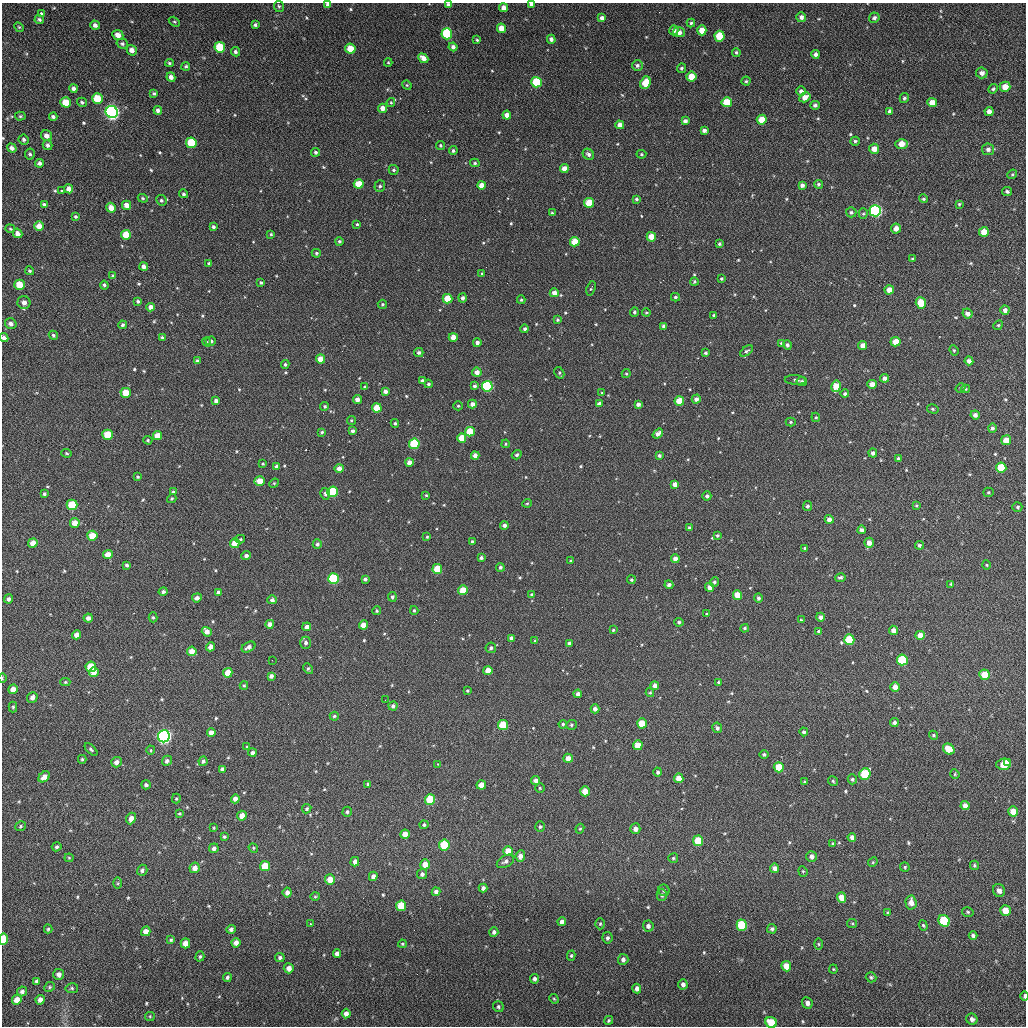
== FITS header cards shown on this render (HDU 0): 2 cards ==
NAXIS1  =                 1024 / length of data axis 1
NAXIS2  =                 1024 / length of data axis 2

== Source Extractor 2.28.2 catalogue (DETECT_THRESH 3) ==
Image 1024 x 1024 px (HDU 0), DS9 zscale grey, 1 PNG px = 1 image px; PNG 1028 x 1028 px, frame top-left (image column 1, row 1024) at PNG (2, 3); each listed source drawn as its Kron ellipse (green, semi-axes under 4 px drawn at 4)
Background 73.8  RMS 11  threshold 32.7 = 3 sigma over >= 5 px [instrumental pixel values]
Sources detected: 606; of the 606, the 500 brightest by FLUX_AUTO listed and drawn (106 fainter detections omitted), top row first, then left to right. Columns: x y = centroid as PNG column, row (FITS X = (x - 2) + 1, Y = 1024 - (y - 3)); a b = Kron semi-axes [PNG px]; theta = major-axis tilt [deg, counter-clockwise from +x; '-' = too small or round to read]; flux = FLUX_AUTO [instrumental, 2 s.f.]
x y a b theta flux
531 4 4 3 - 2300
328 5 4 4 - 2800
448 5 4 3 - 1800
279 6 6 5 - 1100
503 8 4 4 - 4600
41 14 4 3 - 8100
801 17 5 5 - 2700
602 18 4 4 - 2900
874 18 5 5 - 1900
39 20 5 4 - 1400
174 22 6 4 -32 1000
691 23 4 4 - 1200
95 25 5 4 - 2600
255 25 4 3 - 1500
19 27 5 4 - 880
501 28 5 4 - 6400
674 30 5 4 - 2600
702 30 5 4 - 9100
679 32 6 5 - 4000
447 34 5 5 - 55000
118 35 5 5 - 5500
719 36 5 5 - 22000
551 39 4 4 - 2800
477 40 3 3 - 950
122 44 6 5 - 1500
220 47 5 5 - 31000
453 47 4 4 - 2900
350 49 5 5 - 11000
132 50 5 5 - 5000
235 52 5 4 - 1600
736 52 4 3 - 1300
815 54 4 4 - 2300
423 58 5 4 - 5300
169 63 4 3 - 1100
388 63 4 4 - 830
637 65 5 5 - 2100
186 66 4 4 - 1200
681 68 5 4 - 1300
982 73 6 5 - 3100
171 77 5 4 - 3900
691 77 5 5 - 13000
746 81 4 4 - 1100
536 82 5 5 - 34000
645 83 6 5 - 13000
407 85 5 4 - 840
1005 87 5 5 - 7600
73 88 4 4 - 2400
993 89 5 4 - 1200
801 91 5 5 - 2600
154 93 4 4 - 1200
805 97 6 4 32 6600
97 98 5 5 - 20000
904 98 5 4 - 1200
66 102 5 5 - 15000
82 102 5 4 - 1300
727 102 5 5 - 20000
391 103 4 4 - 900
932 103 5 4 - 6700
815 105 4 4 - 2000
383 108 4 4 - 5000
158 110 4 4 - 2600
890 111 4 4 - 2500
112 112 6 6 - 280000
989 112 4 4 - 4100
507 115 4 4 - 5400
20 116 5 4 - 970
53 117 4 3 - 1700
762 120 5 5 - 12000
685 121 4 4 - 2500
620 125 4 4 - 5100
704 130 4 4 - 2500
46 136 6 5 - 4300
24 140 5 5 - 1600
855 141 4 4 - 1300
191 143 5 5 - 30000
902 144 6 5 - 8900
47 145 5 4 - 1800
440 145 4 4 - 1100
12 148 5 4 - 2800
874 149 5 5 - 7200
988 149 6 6 - 2400
453 151 4 4 - 1500
316 152 4 4 - 1700
30 154 5 5 - 1200
588 154 6 5 - 2500
641 154 5 4 - 950
40 163 4 4 - 2300
475 163 5 4 - 1200
564 169 4 4 - 6000
394 170 5 5 - 1300
1012 174 5 4 - 900
359 184 5 4 - 14000
818 184 4 4 - 1400
482 185 4 4 - 7400
802 185 4 4 - 2900
380 186 6 5 - 1700
69 189 5 4 - 4600
61 190 3 3 - 1800
1007 191 5 4 - 1500
183 194 4 4 - 1300
143 198 5 4 - 970
636 199 4 3 - 1100
923 199 4 4 - 1100
161 200 5 5 - 1400
589 203 5 5 - 19000
44 204 4 3 - 1300
959 204 4 4 - 930
127 205 4 4 - 5300
111 208 5 4 - 7800
875 211 6 5 - 150000
851 212 5 5 - 1700
552 213 3 3 - 920
863 214 5 4 - 1000
76 217 3 3 - 1000
357 224 3 3 - 970
39 226 5 5 - 5300
213 227 3 3 - 1600
896 228 5 5 - 4900
10 229 5 3 - 830
984 232 5 5 - 9400
18 233 5 4 - 3900
271 234 4 4 - 910
126 235 5 5 - 16000
651 237 5 4 - 11000
339 241 4 4 - 1500
575 242 5 4 - 16000
719 244 3 3 - 1400
316 253 5 4 - 1200
913 259 4 3 - 1100
209 263 4 3 - 1200
144 266 4 4 - 3000
30 271 4 3 - 1200
482 274 3 3 - 820
113 276 4 3 - 1400
721 279 4 3 - 1200
694 281 4 4 - 1200
261 283 3 3 - 1300
20 285 5 5 - 17000
104 285 4 3 - 1500
591 288 7 3 70 980
889 290 4 4 - 6900
554 293 4 4 - 4800
675 297 4 3 - 1300
462 298 4 4 - 2400
448 299 5 4 - 15000
521 300 4 3 - 970
138 301 4 3 - 1500
24 303 6 6 - 4600
921 303 6 5 - 16000
382 304 5 4 - 1200
151 307 4 4 - 4500
1005 310 4 4 - 2900
634 312 5 4 - 1400
646 313 4 3 - 1000
967 314 5 4 - 3700
713 315 3 3 - 990
557 320 4 3 - 1200
11 324 6 5 - 3100
122 325 4 4 - 1400
998 325 5 4 - 930
664 326 4 4 - 3200
525 329 4 3 - 1900
53 335 5 4 - 1400
162 337 4 4 - 1300
453 337 4 4 - 6100
4 338 4 4 - 2900
211 341 5 4 - 2000
206 342 4 3 - 980
895 342 5 4 - 10000
477 343 4 4 - 2700
781 343 4 4 - 950
787 345 5 4 - 2000
863 346 4 4 - 4800
954 350 5 4 - 990
746 351 7 4 37 1700
419 352 4 4 - 1900
706 353 4 3 - 1300
320 359 4 4 - 9000
197 361 4 4 - 2100
969 361 4 4 - 3000
285 364 4 4 - 1300
477 372 5 4 - 4500
559 373 6 4 -61 1300
626 374 5 4 - 870
885 378 4 4 - 3600
422 380 4 3 - 1400
795 380 10 5 -4 1900
802 382 5 4 - 2000
428 384 4 4 - 1400
872 384 4 4 - 5400
474 386 4 4 - 1800
487 386 5 5 - 82000
836 386 6 5 - 13000
365 387 4 3 - 1600
960 388 5 4 - 860
966 389 4 4 - 800
385 391 4 4 - 3000
126 393 5 5 - 13000
602 393 3 3 - 910
845 394 4 4 - 1800
696 399 4 4 - 3100
357 400 4 4 - 4700
216 401 4 4 - 2800
679 401 5 4 - 14000
472 404 4 4 - 3600
599 404 4 3 - 2600
638 404 4 4 - 2900
325 406 4 4 - 1100
458 406 4 4 - 980
377 408 5 4 - 16000
933 409 6 4 -16 1200
975 415 4 4 - 3200
816 417 5 4 - 830
351 420 4 4 - 1000
791 422 5 4 - 1000
395 423 4 4 - 1100
992 428 4 4 - 1700
353 431 3 3 - 1700
322 432 4 3 - 1300
470 432 5 4 - 17000
658 434 6 4 38 3700
107 435 5 5 - 16000
157 436 4 4 - 8600
462 438 4 4 - 11000
148 440 5 4 - 870
1006 440 5 5 - 8100
414 444 5 5 - 46000
506 444 4 3 - 800
67 453 5 4 - 840
873 453 4 4 - 2300
475 455 4 4 - 3800
517 455 5 4 - 1200
659 455 3 3 - 1500
898 459 4 4 - 1700
409 462 4 4 - 4800
263 464 3 3 - 840
277 466 4 4 - 2100
339 468 4 4 - 5000
1001 468 5 5 - 23000
138 477 4 4 - 930
260 481 5 4 - 9700
274 483 5 4 - 840
675 484 4 4 - 4600
173 492 4 3 - 1400
332 492 5 5 - 42000
988 492 5 4 - 950
44 494 4 3 - 1400
325 494 6 4 -73 1500
426 495 4 4 - 880
707 496 4 4 - 2000
172 498 5 4 - 910
527 503 4 4 - 900
72 505 5 5 - 24000
916 505 4 3 - 800
807 506 5 4 - 1600
1017 507 5 4 - 1100
829 519 4 4 - 4400
75 523 5 5 - 7000
504 525 4 4 - 2400
690 528 4 3 - 2100
862 530 4 4 - 3100
717 535 4 3 - 1200
92 536 5 5 - 14000
427 537 3 3 - 890
240 539 5 4 - 870
472 541 3 3 - 940
33 543 5 4 - 6600
235 543 5 4 - 12000
869 543 5 5 - 5100
317 544 4 4 - 1900
919 545 4 4 - 1500
805 548 3 3 - 920
108 555 5 4 - 7100
246 556 5 4 - 2400
481 558 4 3 - 2000
675 559 4 4 - 4300
571 561 4 3 - 930
127 565 4 3 - 1600
986 565 4 4 - 820
500 567 4 4 - 1600
437 569 5 5 - 19000
840 578 5 4 - 1400
333 579 5 5 - 60000
365 579 4 4 - 1900
631 580 4 4 - 1300
714 582 5 4 - 1500
951 584 4 3 - 840
669 585 4 4 - 2500
710 587 4 4 - 4500
463 590 5 4 - 13000
163 591 5 4 - 1900
218 592 4 3 - 1800
532 595 4 4 - 1400
737 595 5 4 - 12000
392 597 5 4 - 1800
197 598 5 4 - 3000
758 598 5 4 - 1800
9 599 4 4 - 2300
272 600 5 4 - 2000
414 610 4 3 - 970
377 611 4 4 - 980
707 614 4 4 - 960
153 617 5 4 - 1100
820 617 4 4 - 2800
88 618 4 4 - 3000
801 620 4 2 - 810
679 622 5 4 - 1400
270 624 4 4 - 4300
363 625 4 4 - 7100
307 627 4 4 - 3900
745 628 4 4 - 1200
613 630 3 3 - 850
894 630 5 4 - 5000
819 631 4 4 - 2200
207 632 5 4 - 4300
76 635 4 4 - 5500
920 635 4 4 - 7300
511 638 4 4 - 1800
849 640 5 5 - 31000
535 641 3 3 - 1100
306 643 6 5 - 2200
569 643 4 4 - 2500
210 647 5 4 - 4400
248 647 7 4 29 3000
491 648 5 5 - 1700
192 651 5 4 - 7000
272 660 2 2 - 1800
902 660 5 5 - 38000
91 667 5 5 - 18000
308 669 6 4 -49 1500
488 670 4 4 - 7800
94 672 5 4 - 7100
228 673 5 4 - 10000
985 675 5 5 - 17000
271 676 4 4 - 2400
2 678 4 3 - 840
65 682 5 4 - 970
719 682 4 3 - 1200
244 686 4 3 - 1000
655 686 4 4 - 3600
895 687 5 4 - 5500
13 689 5 4 - 5400
467 691 3 3 - 950
650 693 4 4 - 850
578 694 4 4 - 2800
32 697 5 5 - 3000
385 700 2 2 - 820
393 706 5 4 - 1900
13 707 5 4 - 1000
595 709 4 4 - 2700
334 716 4 4 - 1300
894 722 4 4 - 1700
642 723 5 5 - 14000
563 724 4 4 - 1200
503 725 5 5 - 22000
571 725 5 5 - 1200
717 728 5 4 - 1800
804 732 4 4 - 1600
211 733 4 4 - 4800
933 735 4 4 - 1300
164 736 6 6 - 280000
638 745 5 5 - 11000
247 747 4 3 - 1100
91 749 8 4 -44 1400
949 749 6 5 - 16000
151 750 4 4 - 890
252 753 4 4 - 1900
764 754 4 4 - 1300
568 758 4 4 - 6200
82 759 4 4 - 980
167 761 5 5 - 2200
203 761 5 4 - 1800
116 762 5 5 - 3400
1007 762 4 3 - 6000
438 764 3 2 - 2300
1003 764 7 5 4 15000
779 767 5 5 - 15000
222 769 4 3 - 1900
658 772 4 4 - 1500
865 774 6 5 - 34000
955 774 5 4 - 790
44 777 6 4 40 4900
679 778 5 4 - 8400
852 779 5 4 - 1200
536 780 4 4 - 3100
833 781 5 4 - 1000
804 782 3 2 - 820
368 784 3 3 - 1000
146 785 5 4 - 1700
481 785 4 4 - 7200
540 788 5 5 - 1100
585 791 5 4 - 9300
176 799 5 4 - 860
235 799 4 4 - 3700
430 799 5 5 - 28000
965 806 4 4 - 4600
307 809 5 4 - 1300
1013 811 5 5 - 9400
347 812 5 4 - 1500
179 813 4 3 - 910
242 816 5 5 - 5600
131 818 6 4 67 4900
424 825 4 4 - 1500
21 826 6 4 34 1200
540 827 5 4 - 1200
214 828 4 3 - 820
580 829 5 4 - 830
635 829 5 5 - 3700
405 834 4 4 - 6500
224 836 4 3 - 1000
852 837 4 4 - 3500
698 841 5 5 - 21000
833 844 4 3 - 860
444 845 5 5 - 32000
57 847 5 4 - 1300
214 848 5 4 - 2300
253 848 5 4 - 920
508 851 5 5 - 10000
520 856 6 4 83 3900
812 857 5 5 - 3500
69 858 4 4 - 830
673 858 5 5 - 1100
505 861 9 5 29 2400
355 862 5 4 - 3300
873 862 5 4 - 830
425 864 5 4 - 9700
974 865 4 4 - 1100
265 866 5 5 - 13000
905 867 5 4 - 990
195 868 5 5 - 5200
775 868 4 4 - 3600
142 870 5 5 - 2100
803 871 5 4 - 950
422 874 5 5 - 2200
373 876 5 4 - 3400
330 879 5 5 - 8700
118 883 6 4 90 840
483 888 4 4 - 2200
664 890 6 5 - 1400
999 890 7 6 - 4300
436 892 4 4 - 2100
287 893 5 4 - 3100
662 895 6 5 - 1700
315 896 4 4 - 890
842 898 5 4 - 9300
911 902 7 5 -87 5800
401 906 5 5 - 17000
1005 911 5 5 - 11000
887 912 4 3 - 840
968 912 6 4 -15 1100
944 921 6 5 - 39000
562 922 4 4 - 3500
852 923 5 4 - 970
310 924 3 3 - 920
600 924 5 4 - 1000
742 925 6 5 - 39000
923 925 5 4 - 1000
648 926 5 5 - 2700
48 929 4 3 - 1100
231 929 4 4 - 2000
772 929 5 4 - 1700
146 931 5 4 - 4800
494 932 5 4 - 2200
973 936 4 4 - 2000
607 938 6 5 - 1900
3 939 5 4 - 21000
171 940 4 4 - 1100
185 943 5 4 - 6400
236 943 4 4 - 3900
402 944 4 3 - 940
818 944 5 3 - 820
337 953 4 4 - 3200
200 956 5 4 - 1000
571 956 5 4 - 1100
280 957 5 4 - 1700
623 959 5 5 - 2600
786 966 5 5 - 10000
289 968 5 5 - 4200
833 969 4 4 - 850
59 974 5 5 - 3200
227 977 4 4 - 1500
871 977 5 5 - 1300
534 979 5 4 - 2000
36 981 4 3 - 1700
683 984 5 4 - 2800
50 987 6 4 24 1000
72 988 6 5 - 1400
637 988 5 4 - 2600
22 991 5 4 - 2200
1024 996 4 2 - 1800
554 999 5 4 - 850
17 1000 5 4 - 6400
40 1000 5 4 - 3500
807 1003 6 5 - 3400
498 1007 6 5 - 1500
346 1014 5 4 - 3700
150 1016 5 4 - 850
972 1019 6 5 - 2800
609 1020 5 4 - 1200
771 1022 6 5 - 17000
At the frame edge (FLAGS 8, measured only in part): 8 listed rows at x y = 531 4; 328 5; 448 5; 4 338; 2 678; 3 939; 1024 996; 771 1022
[106 fainter detections neither listed nor drawn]